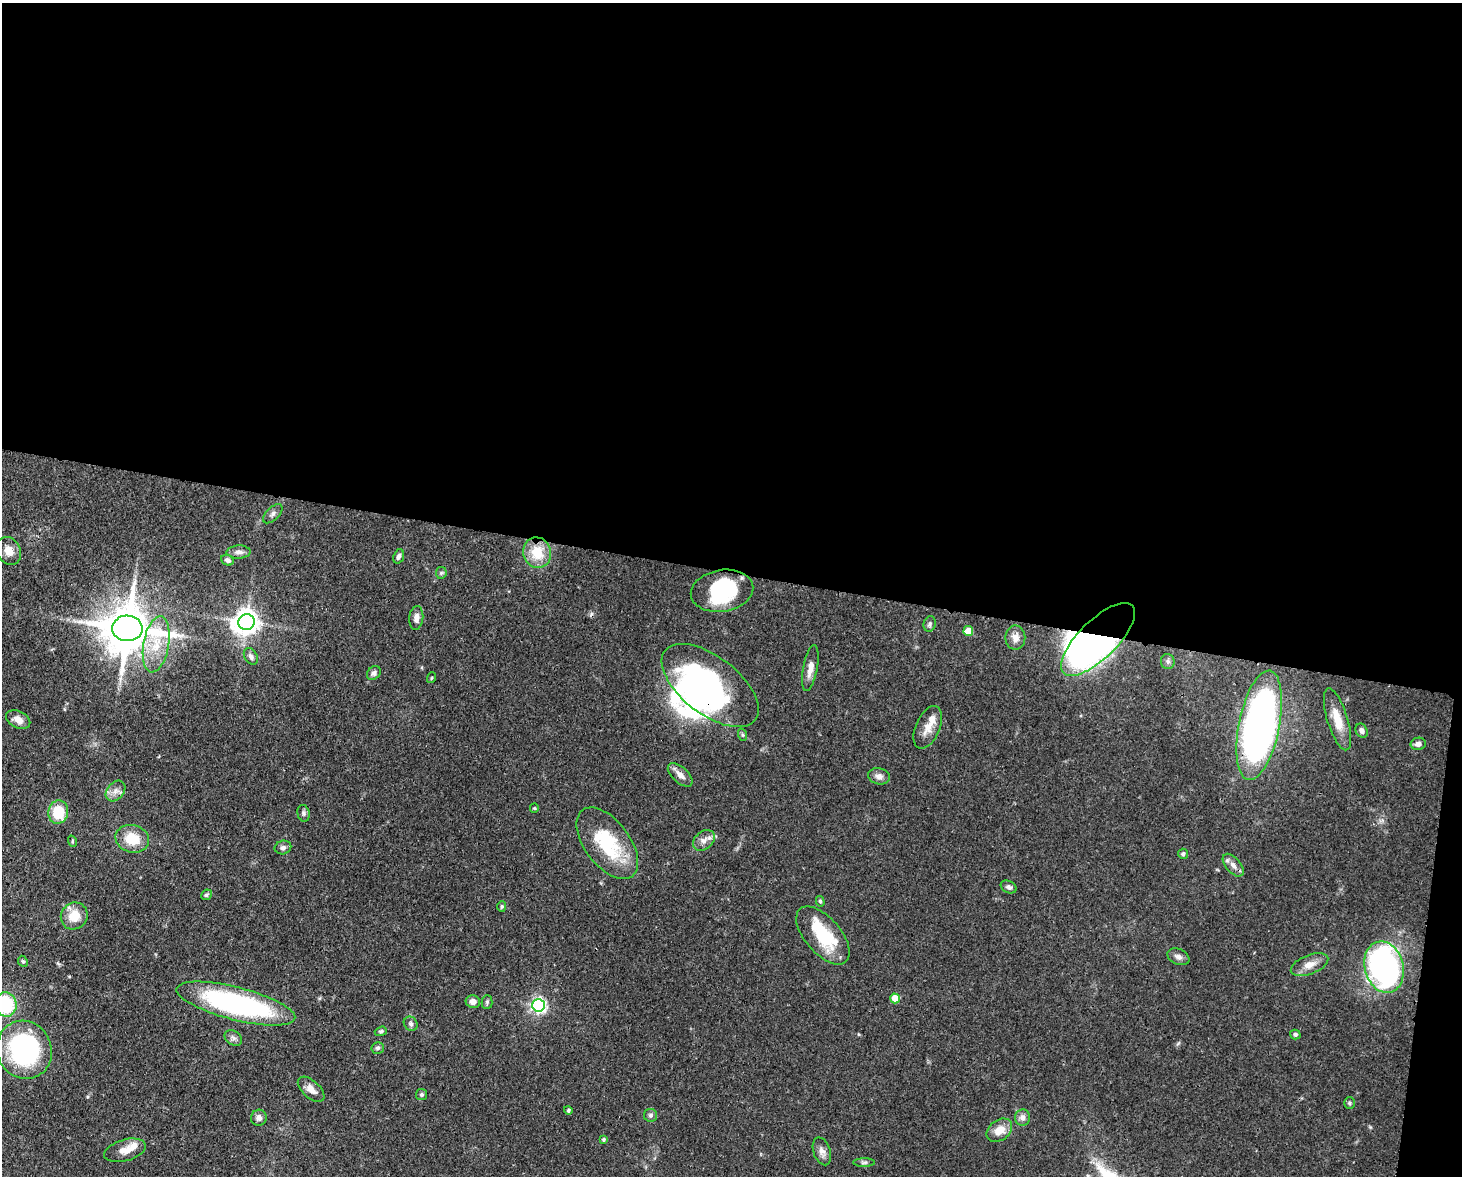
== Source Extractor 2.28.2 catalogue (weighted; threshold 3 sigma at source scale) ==
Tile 3 of 3 x 4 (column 3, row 1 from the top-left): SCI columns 3221-4680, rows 3595-4768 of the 4864 x 4844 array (HDU 1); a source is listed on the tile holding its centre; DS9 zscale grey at full resolution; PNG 1464 x 1178 px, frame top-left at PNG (2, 3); each listed source drawn as its Kron ellipse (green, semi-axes under 4 px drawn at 4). Shown black and unused: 50% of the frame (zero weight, under 3 of 4 exposures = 9% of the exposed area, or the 3 px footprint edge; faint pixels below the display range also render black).
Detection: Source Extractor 2.28.2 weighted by HDU 2 'WHT'; one run over the whole footprint, this tile lists its part. Background 0.12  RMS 0.005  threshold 0.0225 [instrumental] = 3 sigma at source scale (4.5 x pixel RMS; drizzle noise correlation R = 1.50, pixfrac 1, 0.05/0.05 arcsec/px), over >= 5 px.
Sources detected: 87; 8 inside a brighter object's white glare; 1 cosmic-ray / hot-pixel residue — neither listed nor drawn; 2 inside a brighter listed object's ellipse — not listed separately; the other 76 listed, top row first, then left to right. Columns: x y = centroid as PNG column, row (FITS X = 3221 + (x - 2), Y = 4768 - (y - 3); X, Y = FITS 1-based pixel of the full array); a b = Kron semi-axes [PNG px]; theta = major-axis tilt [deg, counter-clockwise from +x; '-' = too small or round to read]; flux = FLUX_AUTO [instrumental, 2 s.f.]
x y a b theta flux
273 514 12 6 43 2
9 551 14 11 -60 5.4
239 552 12 6 2 2.3
537 553 15 14 - 14
399 556 7 5 70 1.4
227 560 6 5 - 1.8
441 573 6 5 - 0.88
722 591 31 21 9 33
416 618 12 7 83 3.1
246 622 8 8 - 550
930 624 8 6 75 1.3
127 628 15 13 -2 2400
968 631 5 5 - 12
1015 637 12 10 -88 3.6
1098 639 48 19 45 280
156 644 28 12 80 15
251 656 9 6 -58 1.9
1168 661 8 7 - 1.4
810 668 23 7 80 4.7
374 673 8 6 43 1.6
431 678 5 3 - 0.47
710 685 57 28 -38 110
18 719 13 8 -27 4.4
1337 719 32 10 -73 9.7
1259 725 56 20 78 300
928 727 23 12 66 6.2
1362 731 7 5 -64 1.7
743 735 6 4 -71 0.73
1418 744 7 6 - 2.4
680 775 15 7 -43 3.8
879 776 11 8 -12 2.7
116 791 12 8 50 3.2
534 808 5 4 - 0.57
58 812 11 10 - 17
304 813 8 6 -75 1.2
132 839 17 13 -15 13
704 840 12 8 39 3.4
72 841 6 3 -72 0.55
607 843 41 22 -53 34
283 847 8 6 13 1.7
1183 854 5 5 - 1.3
1233 865 13 7 -49 3.2
1009 887 8 6 -29 1.5
206 895 6 5 - 0.94
820 901 5 4 - 0.83
502 906 5 4 - 0.69
74 916 14 13 - 9.3
823 935 35 18 -49 25
1178 957 11 7 -23 2.4
23 961 6 4 -66 0.76
1309 965 20 9 21 5.5
1384 967 26 19 -75 170
895 998 5 5 - 10
473 1002 7 6 - 2.9
487 1002 7 5 89 0.89
6 1004 12 11 - 31
236 1004 61 16 -14 110
538 1005 6 6 - 140
411 1024 7 6 - 1.4
381 1031 6 4 20 0.86
1295 1034 5 5 - 1
233 1038 9 7 -35 1.9
378 1048 6 6 - 1.2
24 1050 29 27 -67 76
311 1089 16 8 -42 3.8
421 1094 5 5 - 0.9
1349 1103 5 5 - 0.84
568 1110 4 4 - 0.94
650 1115 6 6 - 1.3
259 1118 8 7 - 2.4
1023 1118 8 7 - 2.4
999 1130 14 10 36 7.3
603 1140 4 4 - 0.87
125 1150 21 10 16 6.2
822 1151 14 8 -71 3
864 1163 11 4 1 1.2
Overlapping masked pixels (flux is a lower limit): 4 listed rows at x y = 1098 639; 710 685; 1259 725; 607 843
Isophote crosses this tile's border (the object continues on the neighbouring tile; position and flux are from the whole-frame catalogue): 1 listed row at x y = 6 1004